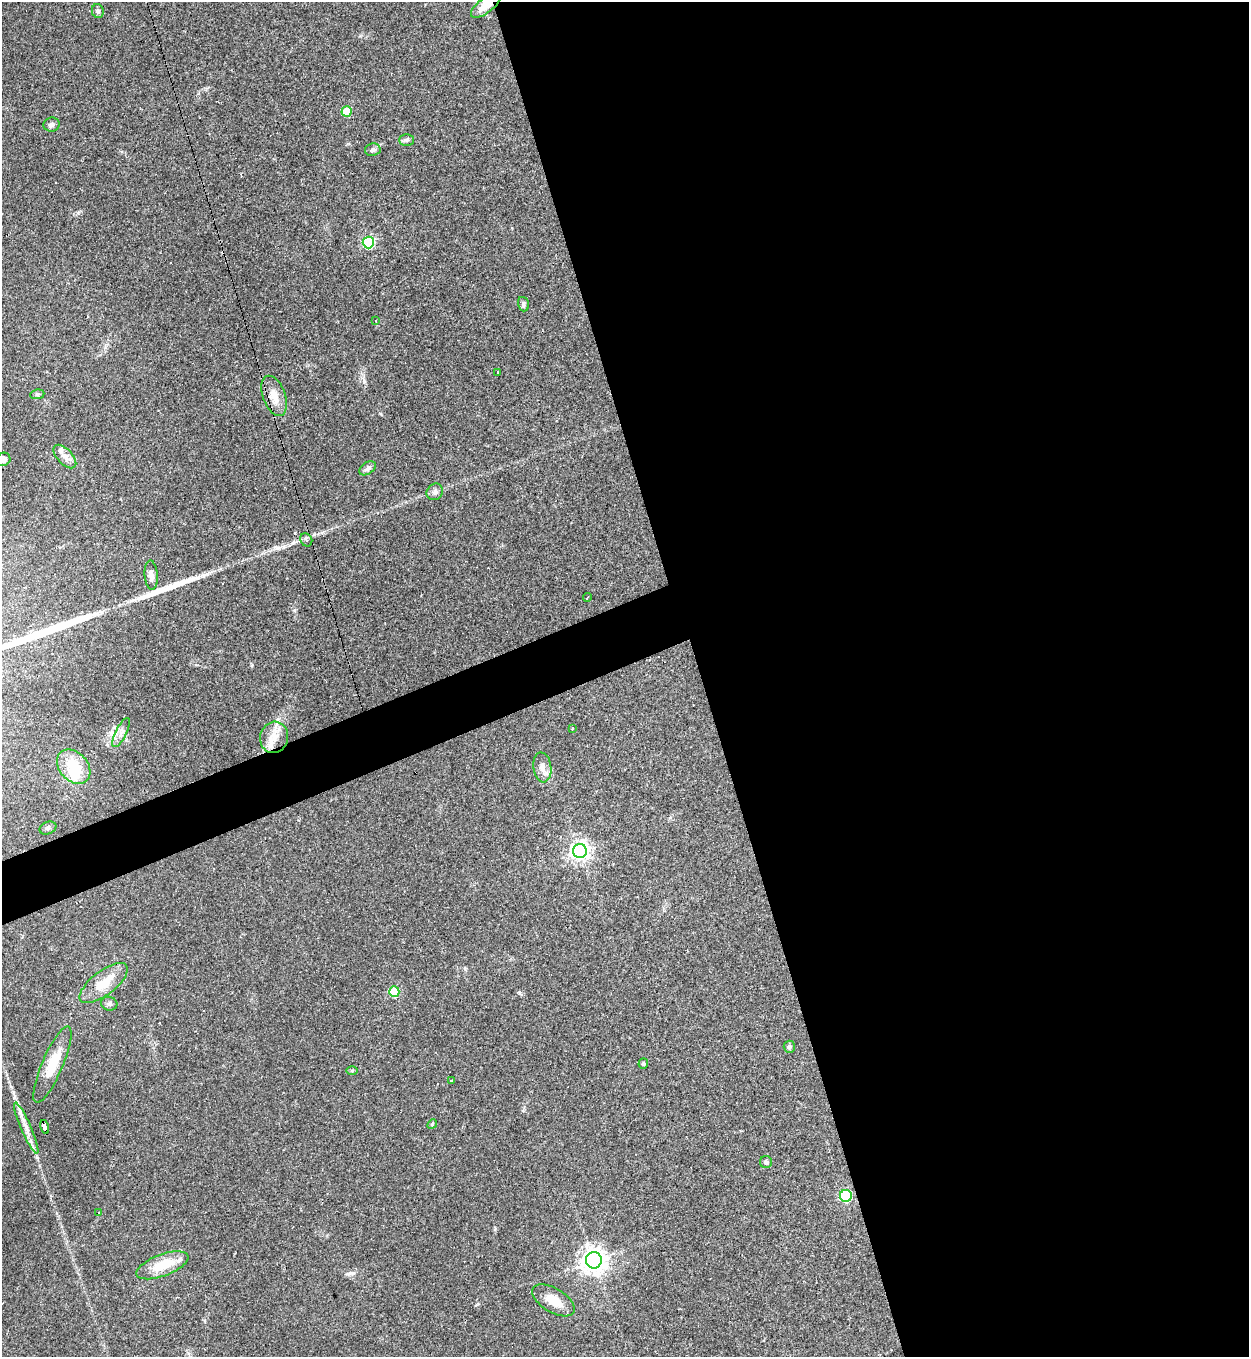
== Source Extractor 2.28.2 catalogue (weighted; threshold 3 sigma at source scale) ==
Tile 8 of 4 x 4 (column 4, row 2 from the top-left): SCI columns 3887-5133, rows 2711-4065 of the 5405 x 5420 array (HDU 1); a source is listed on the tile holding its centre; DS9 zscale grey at full resolution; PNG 1251 x 1359 px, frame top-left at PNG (2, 2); each listed source drawn as its Kron ellipse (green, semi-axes under 4 px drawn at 4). Shown black and unused: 47% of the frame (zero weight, under 2 of 3 exposures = <1% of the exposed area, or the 3 px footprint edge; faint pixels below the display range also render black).
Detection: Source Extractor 2.28.2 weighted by HDU 2 'WHT'; one run over the whole footprint, this tile lists its part. Background 0.0432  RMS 0.005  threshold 0.0227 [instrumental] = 3 sigma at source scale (4.5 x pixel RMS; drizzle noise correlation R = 1.50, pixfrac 1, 0.05/0.05 arcsec/px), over >= 5 px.
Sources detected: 60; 1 inside a brighter object's white glare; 11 cosmic-ray / hot-pixel residue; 2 long thin detections or spike segments (spike, bleed or trail) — neither listed nor drawn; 3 inside a brighter listed object's ellipse — not listed separately; the other 43 listed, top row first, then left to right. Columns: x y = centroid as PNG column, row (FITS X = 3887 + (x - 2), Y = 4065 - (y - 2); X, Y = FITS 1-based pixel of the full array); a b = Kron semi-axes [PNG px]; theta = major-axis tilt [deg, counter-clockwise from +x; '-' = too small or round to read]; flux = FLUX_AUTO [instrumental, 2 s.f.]
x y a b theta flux
486 5 18 7 39 7.3
98 11 7 5 -80 1.3
346 111 5 5 - 17
51 125 8 7 - 1.6
406 140 7 6 - 1.1
373 150 8 6 10 1.4
368 242 6 5 - 58
523 304 7 5 -74 1.1
376 321 3 2 - 0.27
497 372 3 2 - 0.32
37 394 7 5 7 0.86
274 396 21 11 -70 6.5
65 457 14 7 -47 3.2
3 459 7 6 - 2.7
368 468 9 6 34 1.8
435 492 9 7 49 1.8
306 540 7 5 -57 1.2
151 575 15 6 -86 2.8
588 597 4 2 - 0.57
572 728 3 3 - 2.6
121 733 16 5 64 2.5
274 737 16 14 75 6.9
74 767 19 14 -48 16
542 767 15 9 -83 3.8
48 828 9 6 23 1.2
580 851 7 7 - 260
104 983 29 12 38 12
394 992 5 5 - 23
109 1004 8 7 - 1.4
789 1047 6 5 - 1.1
643 1064 5 4 - 0.77
52 1065 41 10 67 13
352 1070 6 4 1 0.58
451 1081 3 3 - 0.55
432 1124 5 4 - 0.56
45 1127 7 4 -74 60
26 1128 28 5 -66 4.9
766 1162 6 6 - 1.4
846 1196 6 6 - 52
99 1212 3 3 - 1
594 1260 8 8 - 490
162 1265 27 10 21 13
553 1300 24 12 -31 8.6
Overlapping masked pixels (flux is a lower limit): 3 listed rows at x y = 486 5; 274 737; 45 1127
Isophote crosses this tile's border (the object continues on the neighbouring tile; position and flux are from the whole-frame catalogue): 2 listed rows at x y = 486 5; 3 459
Unlisted compact peaks at least as high as the median listed source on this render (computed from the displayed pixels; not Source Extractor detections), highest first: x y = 37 1157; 519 993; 78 213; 294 610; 465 969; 495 1229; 364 382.